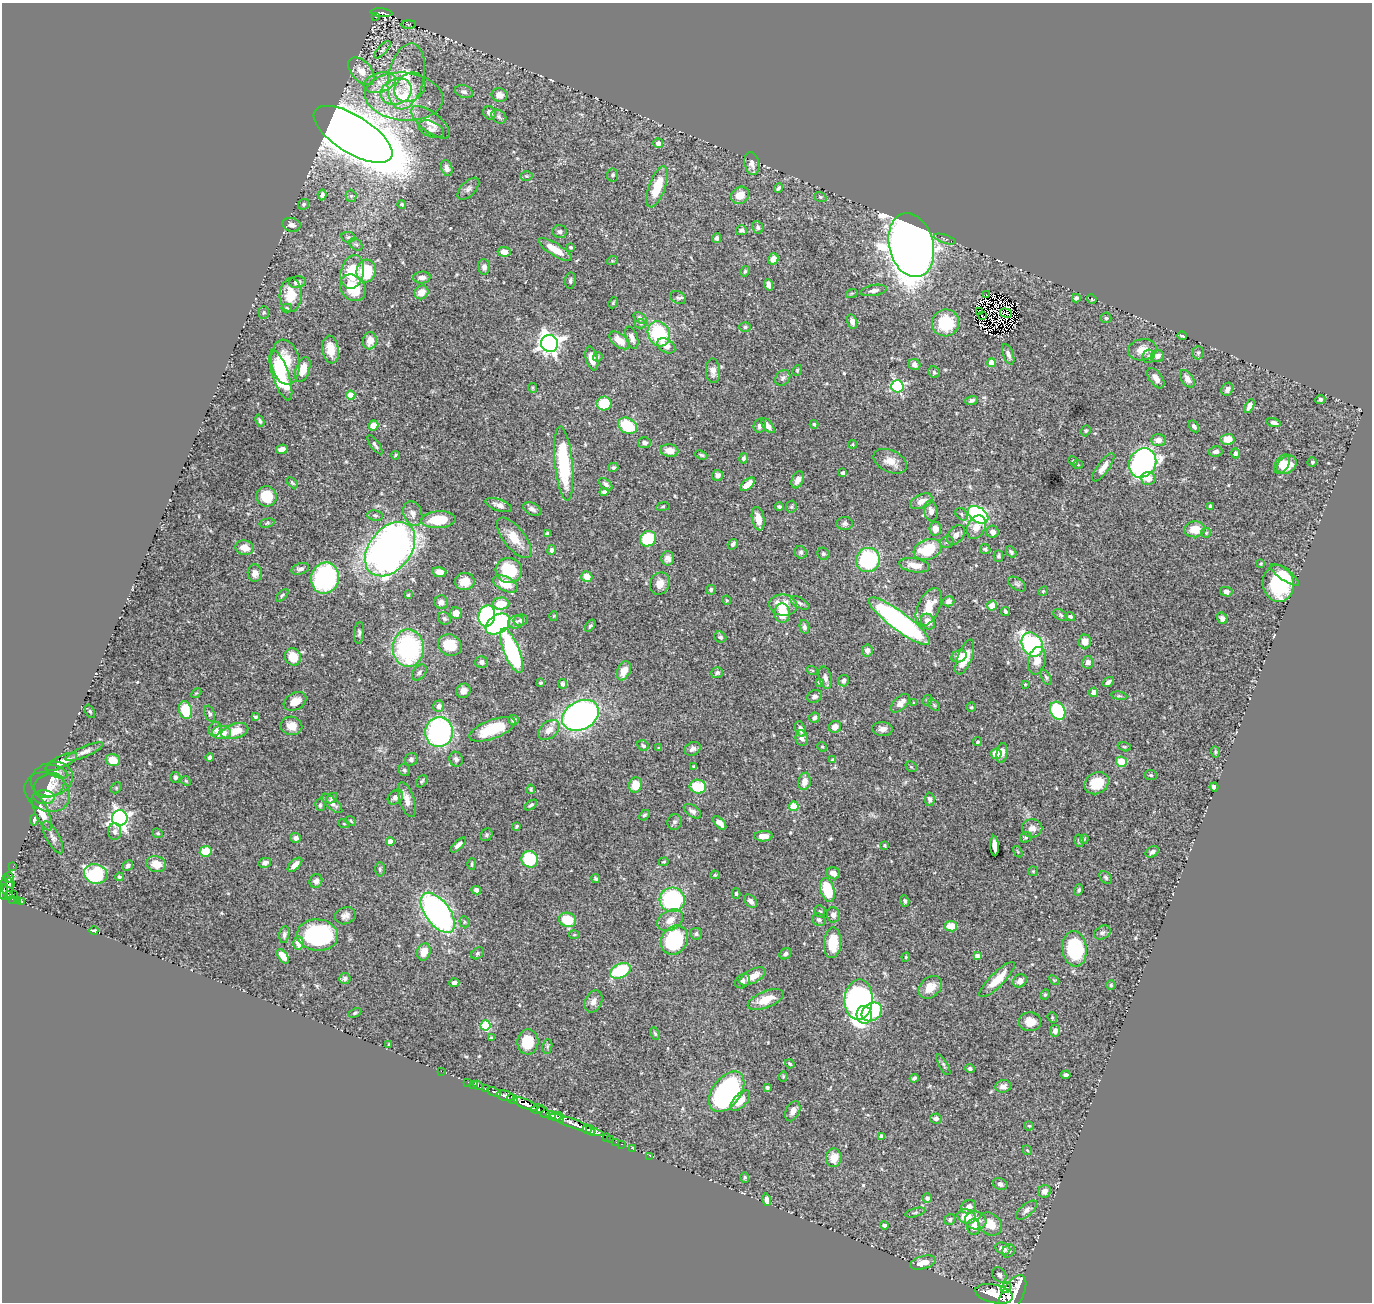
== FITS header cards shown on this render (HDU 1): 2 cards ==
NAXIS1  =                 1370
NAXIS2  =                 1300

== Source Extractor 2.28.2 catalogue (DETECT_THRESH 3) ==
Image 1370 x 1300 px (HDU 1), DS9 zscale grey, 1 PNG px = 1 image px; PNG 1374 x 1304 px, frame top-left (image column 1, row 1300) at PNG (2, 3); each listed source drawn as its Kron ellipse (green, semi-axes under 4 px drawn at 4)
Background 0.824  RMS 0.016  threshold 0.0473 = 3 sigma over >= 5 px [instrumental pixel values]
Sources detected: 563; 5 with non-positive FLUX_AUTO (blend fragments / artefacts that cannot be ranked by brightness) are neither listed nor drawn; of the other 558, the 500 brightest by FLUX_AUTO listed and drawn (58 fainter detections omitted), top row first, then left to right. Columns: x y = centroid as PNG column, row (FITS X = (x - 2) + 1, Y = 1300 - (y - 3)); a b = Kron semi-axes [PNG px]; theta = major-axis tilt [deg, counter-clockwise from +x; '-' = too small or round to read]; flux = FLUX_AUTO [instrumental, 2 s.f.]
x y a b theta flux
381 13 11 4 -5 240
375 17 2 2 - 11
408 24 7 3 0 1.2
382 50 11 4 48 2.7
361 71 16 10 -48 13
406 76 33 18 78 36
380 83 16 9 17 14
410 87 16 13 38 13
396 92 16 12 22 24
464 92 9 6 -19 3.3
499 95 8 7 - 8.3
404 97 39 24 -5 70
489 113 7 6 - 5.9
499 117 8 6 -37 2.7
431 122 23 10 -37 14
431 129 14 7 -21 5.1
353 134 45 18 -32 5200
658 143 5 5 - 5.7
752 163 12 7 -77 6.7
447 168 8 5 -72 4.5
613 175 6 5 - 2.2
526 176 6 5 - 1.4
657 187 21 8 70 32
778 188 5 3 - 2
468 189 13 7 45 4.4
322 195 5 4 - 2.5
740 195 10 8 36 13
351 196 6 5 - 2.2
820 197 6 5 - 1.5
304 204 6 5 - 1.5
402 204 4 3 - 1.5
292 225 9 7 -14 4
758 227 6 5 - 2.8
741 230 5 5 - 2.6
560 231 7 6 - 3.3
348 237 7 5 -12 2
717 238 5 4 - 3
945 239 11 3 -19 2.3
356 244 7 5 -45 2.2
911 245 32 22 -75 2400
571 247 4 3 - 1.6
555 249 19 6 -32 18
504 252 6 5 - 9.3
773 259 6 5 - 8.8
612 261 6 4 18 1.1
484 267 8 6 -85 4.5
366 271 11 9 75 54
745 271 5 4 - 2
352 272 17 11 77 43
422 278 9 6 5 6.1
570 281 8 5 82 2.4
297 282 9 5 7 5.3
769 285 6 4 -70 5.4
353 288 14 11 -48 40
874 290 13 5 10 5
421 292 7 6 - 12
852 293 6 3 18 1.3
291 295 17 11 87 23
987 295 2 2 - 1.3
678 297 8 6 -27 3
1076 298 4 4 - 3.3
1092 299 5 4 - 1.2
613 303 5 4 - 1.4
287 308 5 4 - 1.3
979 311 4 2 - 1.1
264 313 6 5 - 1.9
1006 313 6 2 -15 1.8
982 316 3 2 - 1.9
640 318 7 5 -35 3.6
1106 318 5 5 - 1.8
852 322 7 5 -77 5.1
945 323 14 13 - 49
641 324 6 4 0 1.8
745 327 6 5 - 1.9
659 334 13 10 -64 79
1182 336 4 3 - 1.7
632 338 12 5 -71 6.2
619 340 12 6 -37 15
370 341 8 7 - 11
550 343 9 8 - 640
666 346 10 6 -33 10
331 350 14 8 -81 17
1142 350 14 10 11 12
1198 353 6 5 - 2
1008 354 11 5 -69 4.2
1148 356 7 6 - 2.6
1157 356 6 5 - 6.2
598 357 5 4 - 1.7
592 358 12 6 -75 11
285 362 22 14 -82 33
991 363 4 4 - 18
914 364 6 5 - 6.3
303 369 13 7 71 17
797 370 6 4 69 1.4
713 371 12 7 -87 7.5
934 372 6 5 - 2
281 375 26 8 -71 61
783 378 9 6 49 3.1
1156 378 11 6 -53 7.5
1187 379 10 5 -56 6.5
897 386 6 6 - 150
533 388 5 4 - 1.3
1227 389 7 5 60 4.1
351 395 4 4 - 24
1320 399 5 4 - 2.2
972 400 6 4 15 2.9
604 403 7 7 - 33
1249 406 7 4 64 5.4
260 421 6 3 -65 2.1
1274 423 7 4 -14 3.1
814 424 4 4 - 2.1
374 425 5 4 - 13
627 426 10 7 -30 41
760 426 7 6 - 4.5
768 426 9 4 -49 6.3
1194 426 6 4 -56 3.4
1086 431 6 4 69 1.4
1228 439 7 5 4 13
1158 440 7 5 0 6.6
644 443 6 5 - 3.5
853 444 4 4 - 1.2
375 445 11 4 -54 2.9
282 449 6 4 12 6.5
669 451 9 6 -7 11
1216 452 7 5 11 4
1235 453 5 4 - 2.8
396 455 4 2 - 1.4
701 455 6 4 -21 1.8
743 458 5 4 - 3
890 461 18 11 -25 12
1073 461 5 4 - 1.3
1312 462 5 4 - 1.7
1142 463 15 13 56 340
564 464 37 9 -84 91
1078 464 5 3 - 1.1
1282 464 10 6 59 9.5
1287 465 11 8 38 17
613 467 5 4 - 2.1
1103 467 17 6 55 8.4
843 473 4 4 - 3.3
718 475 5 5 - 3.8
1148 478 7 6 - 10
798 480 9 5 67 7.8
292 483 6 4 -45 1.4
606 484 8 4 -40 2.7
748 484 9 5 39 13
604 492 4 4 - 2.9
267 496 10 10 - 29
921 501 12 6 25 9
499 505 14 5 -19 5.5
1210 506 4 4 - 1.9
663 507 7 3 9 1.4
779 507 4 3 - 2.1
791 507 6 5 - 1.6
532 509 10 6 -24 4
931 511 10 6 -82 7
413 513 13 9 -70 6.4
961 514 7 5 -45 2.4
375 515 8 5 -7 1.8
978 515 11 7 -34 200
758 519 12 6 -78 12
439 520 17 8 3 30
267 523 7 4 16 1.7
845 523 8 6 5 3
976 527 12 8 64 10
935 529 7 6 - 7.9
1195 529 10 8 2 19
993 532 6 6 - 5.5
547 533 4 3 - 3.7
1206 533 5 5 - 1.3
956 535 11 7 51 4.9
514 538 24 10 -51 21
648 539 8 7 - 50
947 542 7 5 15 2.2
733 544 5 4 - 2.9
245 548 9 7 -8 13
390 549 30 21 51 680
928 549 14 10 20 43
985 549 5 5 - 2.1
551 550 5 4 - 3.2
801 552 6 6 - 2.3
1011 552 6 4 -54 2
823 554 6 5 - 2.2
998 556 6 5 - 1.8
668 558 7 6 - 5.3
868 560 12 12 - 91
1261 564 4 4 - 1.4
915 565 16 7 -9 13
300 569 9 5 19 4
509 570 13 12 - 48
439 572 7 5 -10 7.7
255 573 9 7 88 6.2
1285 575 17 5 -35 13
587 577 5 5 - 14
325 578 16 14 77 160
465 582 10 8 5 13
1278 583 18 15 -81 77
505 584 13 7 -26 20
660 584 11 9 69 9.8
1017 584 10 5 -33 2.7
711 590 5 4 - 2.5
1043 591 5 4 - 1.3
1226 591 6 5 - 3.8
282 595 8 4 45 1.9
408 595 3 3 - 1.5
727 600 4 4 - 1.1
948 601 6 5 - 3.9
441 602 7 6 - 4.6
800 603 10 5 -27 2.7
501 604 8 6 4 22
783 605 14 10 -8 22
992 606 5 5 - 10
929 607 20 11 64 19
1005 611 4 3 - 1.9
456 613 6 5 - 7.7
782 613 9 7 -82 20
1061 615 8 5 -28 1.9
487 616 10 8 78 170
554 616 5 4 - 1.1
1070 616 5 4 - 2
444 618 7 6 - 2.3
1222 618 6 5 - 5.2
521 620 7 5 11 3
899 621 38 9 -37 240
516 622 8 6 13 3.6
928 622 8 6 -59 10
498 624 13 9 33 270
590 626 7 4 55 1.8
804 627 7 4 -78 3.4
359 633 11 5 85 2.8
720 637 6 5 - 2.8
1085 641 7 6 - 9.4
1032 644 13 10 -59 180
450 645 12 10 -30 27
408 648 18 15 -88 160
867 650 6 5 - 4.4
512 651 24 7 -69 160
959 656 8 6 22 9.1
293 657 9 8 - 21
965 657 18 7 69 20
1037 661 14 8 77 12
482 662 6 6 - 3.4
1088 662 6 5 - 6.1
812 670 5 3 - 1.1
624 671 10 6 66 14
419 672 9 6 50 3.3
717 673 6 5 - 2.2
1046 677 8 4 -63 1.9
825 678 11 6 -76 4.2
843 681 6 5 - 3.5
819 682 4 3 - 2.2
1108 682 6 4 35 3
541 683 4 4 - 1.5
562 684 5 4 - 2.9
1025 684 4 3 - 1.1
463 691 7 7 - 7.5
1094 692 4 4 - 7.8
196 693 6 4 43 1.3
814 696 7 6 - 3.8
1119 696 8 4 -8 1.7
927 700 5 5 - 1.5
295 701 12 8 30 13
900 703 11 6 44 7.6
914 703 4 3 - 1.5
934 705 7 4 -46 1.7
439 706 6 5 - 5.1
971 707 4 4 - 1.4
185 710 9 6 -78 39
90 711 7 4 -62 1.5
1058 711 9 7 -64 89
210 714 8 5 -68 2.5
580 715 19 14 28 390
255 717 3 3 - 2.5
814 718 5 5 - 3.2
513 720 5 5 - 3.4
291 726 11 9 -12 11
835 727 6 6 - 8.7
215 729 7 6 - 4
492 729 24 9 21 44
800 729 8 5 -69 5.8
882 729 10 7 -2 6.1
549 730 12 8 39 9.4
235 731 14 7 17 19
439 732 15 14 - 220
222 733 9 6 -2 18
802 738 8 6 -83 4.3
977 742 4 4 - 1.4
643 746 6 5 - 3.6
822 747 5 4 - 1.2
1124 747 7 4 -19 1.5
659 748 3 3 - 1.4
693 749 8 6 29 4.4
84 752 20 5 23 6
1215 752 6 4 -83 1.3
1002 753 10 5 81 5
996 754 5 5 - 17
210 757 4 4 - 2.9
411 759 6 6 - 3
456 759 7 6 - 3.3
113 760 7 6 - 17
833 760 4 4 - 1.4
62 762 17 6 25 13
1121 762 5 5 - 30
694 766 4 3 - 1.2
911 767 6 5 - 1.3
404 770 6 5 - 2.5
57 772 12 5 -21 3.9
1151 775 6 5 - 1.9
175 777 5 5 - 3.3
52 779 21 16 17 12
186 781 5 4 - 1.2
422 781 7 5 51 2
804 781 9 6 78 9.3
1097 783 13 10 30 27
49 785 16 11 23 9
635 785 7 6 - 20
698 787 8 7 - 35
1214 787 4 4 - 5.8
116 788 6 4 48 1.6
531 789 5 4 - 1.6
47 792 23 19 -25 19
44 797 11 7 -3 3.5
395 797 8 6 40 5.3
332 798 6 4 43 1.9
930 799 7 5 -80 3.7
407 800 18 7 -72 9.9
332 803 13 5 -42 5.5
320 805 6 5 - 2
531 805 7 4 34 2.1
794 806 5 5 - 36
692 811 10 5 -36 3.9
42 812 20 6 -66 14
644 815 6 4 47 1.9
120 818 8 7 - 480
34 820 5 3 - 2.9
351 821 5 4 - 1.4
674 822 8 7 - 2.7
720 823 8 4 -47 7.7
344 824 5 3 - 1.2
517 826 3 3 - 1.4
1032 828 10 9 - 8.1
115 832 8 6 90 4.3
158 833 5 4 - 1.4
487 835 7 5 55 2
764 836 9 5 3 9.1
53 837 18 6 -62 5.1
1026 837 6 5 - 1.8
296 838 5 5 - 3.3
1084 839 4 4 - 1.1
1079 841 6 4 -80 2.3
390 842 4 4 - 13
458 845 10 4 45 4.7
884 845 3 3 - 1.7
995 846 10 4 -87 7.7
206 851 6 5 - 30
1018 852 6 3 -60 1.1
1152 852 7 5 35 3.4
530 859 8 8 - 56
664 862 5 3 - 1.3
265 863 6 5 - 4
156 864 10 8 -13 17
472 864 6 3 90 1.7
295 865 9 4 45 7.1
13 866 2 2 - 5
128 866 6 4 45 2.9
380 869 7 5 90 2
1033 871 5 5 - 1.3
833 873 7 6 - 7.1
96 874 12 9 -14 86
715 875 5 4 - 1.7
119 877 4 4 - 1.6
1106 877 7 5 -50 2
9 878 5 3 - 93
596 879 4 3 - 1.9
316 881 7 6 - 4.6
10 883 5 3 - 160
7 887 12 5 -80 310
476 890 5 4 - 3.9
827 890 12 7 -75 45
1079 890 6 4 72 2.2
4 892 8 3 -88 490
13 894 3 2 - 51
736 894 5 4 - 1.8
8 896 3 2 - 66
12 899 3 2 - 84
18 900 4 3 - 160
672 900 12 12 - 120
21 901 4 3 - 120
751 901 8 5 -46 4.9
905 901 6 4 -72 2
820 911 6 5 - 1.6
438 913 23 12 -53 330
833 915 7 6 - 5.3
345 916 10 8 20 5.4
568 920 8 7 - 32
670 920 14 9 29 12
819 920 7 6 - 2.8
464 922 5 5 - 1.7
951 926 6 5 - 23
94 931 4 3 - 2.2
1102 933 9 6 31 3
284 934 8 5 81 3.4
696 934 6 5 - 2.3
318 935 20 16 -5 130
574 935 5 3 - 1.2
674 940 15 12 58 87
298 943 6 5 - 14
833 943 15 8 87 26
1075 949 18 12 -84 91
424 952 9 6 72 14
477 953 7 5 40 2.3
785 954 6 5 - 3
283 956 8 4 -55 16
977 956 4 4 - 5.1
906 957 4 4 - 1.2
621 971 11 7 26 69
752 976 14 6 27 14
345 978 6 5 - 2.7
997 980 24 7 45 21
1054 980 6 4 -44 1.1
742 981 8 6 43 4
1020 981 7 6 - 7.4
454 983 5 4 - 3.9
1111 985 5 5 - 1.5
930 987 13 9 42 14
1045 995 5 3 - 1.6
766 1000 19 8 22 19
859 1000 20 14 87 460
593 1001 11 8 63 6.9
872 1012 11 8 36 54
355 1013 7 4 26 1.7
864 1015 9 7 -82 28
1052 1018 5 4 - 1.5
1030 1022 11 9 -4 12
485 1025 5 5 - 60
1055 1031 6 5 - 5.7
655 1034 6 4 -63 1.6
491 1038 4 4 - 2
528 1042 12 10 86 30
389 1044 3 3 - 1.3
547 1046 7 5 82 1.6
790 1064 5 4 - 1.5
943 1065 12 4 -60 2.1
970 1068 5 4 - 2.4
441 1071 2 2 - 12
1066 1075 4 3 - 2.6
783 1076 5 4 - 1.2
914 1078 4 4 - 2.5
468 1082 2 2 - 9.3
473 1084 2 2 - 11
478 1085 5 3 - 59
1003 1086 8 6 15 6.1
767 1087 3 3 - 2.4
485 1089 3 3 - 150
494 1092 7 3 -25 200
727 1092 23 14 53 210
505 1096 8 5 -13 1300
512 1099 6 3 -32 510
740 1101 13 6 46 14
526 1104 13 4 -21 2400
538 1109 7 4 8 450
793 1111 11 6 65 8
544 1112 7 4 -39 390
554 1116 8 3 -12 620
559 1118 5 3 - 300
936 1119 6 5 - 4.1
577 1125 29 4 -21 2100
1029 1126 5 4 - 1.5
587 1129 4 2 - 550
590 1130 5 4 - 810
882 1136 4 4 - 5.3
606 1137 3 2 - 29
610 1139 2 2 - 19
616 1142 2 2 - 10
622 1144 3 2 - 26
633 1149 3 2 - 12
1027 1150 5 3 - 1.3
650 1156 2 2 - 12
834 1158 9 7 83 15
745 1177 5 4 - 1.4
1000 1184 7 5 -27 4
1044 1191 7 6 - 5.9
927 1198 4 4 - 3.8
766 1200 6 4 -78 4.7
969 1207 8 6 31 5.3
1027 1210 13 6 41 5
915 1213 10 3 15 1.9
966 1217 9 7 -21 24
950 1219 6 5 - 2.4
976 1221 11 9 -16 14
990 1224 13 10 -41 17
884 1225 4 3 - 3.9
974 1227 8 6 -86 6.9
1003 1248 8 5 -24 8.7
1009 1251 7 6 - 2.4
923 1263 13 6 15 12
999 1275 8 6 -52 3.2
1006 1288 6 4 58 540
994 1294 19 9 -12 4300
1012 1294 21 10 60 6500
At the frame edge (FLAGS 8, measured only in part): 2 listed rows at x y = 4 892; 1012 1294
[58 fainter detections neither listed nor drawn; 5 non-positive-flux detections neither listed nor drawn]